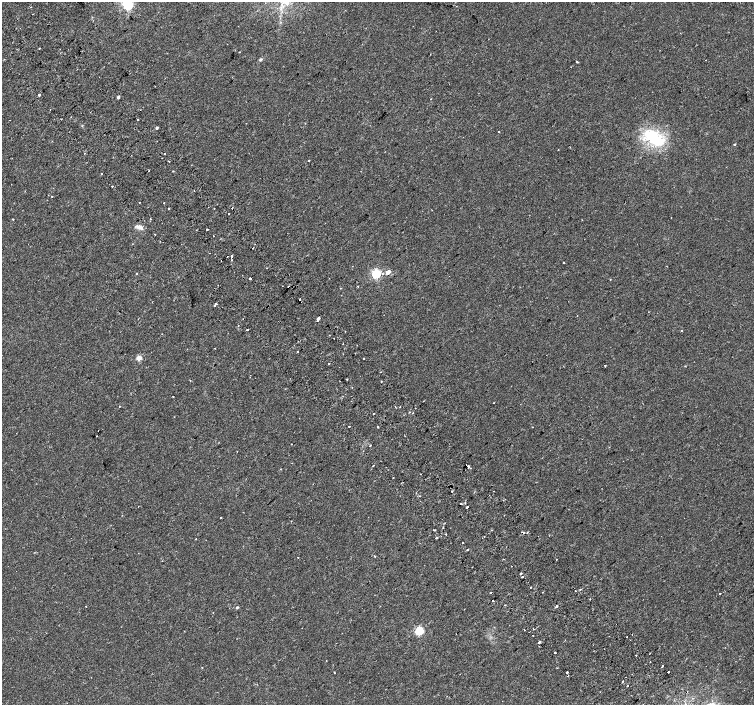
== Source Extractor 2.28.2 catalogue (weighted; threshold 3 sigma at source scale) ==
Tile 11 of 4 x 4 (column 3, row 3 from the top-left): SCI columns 3058-4561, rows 1658-3062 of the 6109 x 6061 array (HDU 1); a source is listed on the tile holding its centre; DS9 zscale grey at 2 x 2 block average (1 PNG px = mean of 2 x 2 image px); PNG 756 x 707 px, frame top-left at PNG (2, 2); no overlay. Shown black and unused: <1% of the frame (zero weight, under 2 of 3 exposures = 3% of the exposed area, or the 3 px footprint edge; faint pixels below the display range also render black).
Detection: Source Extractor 2.28.2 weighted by HDU 2 'WHT'; one run over the whole footprint, this tile lists its part. Background 0.0152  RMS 0.0034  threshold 0.0152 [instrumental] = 3 sigma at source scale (4.5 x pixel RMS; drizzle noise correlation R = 1.50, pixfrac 1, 0.0396/0.0396 arcsec/px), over >= 5 px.
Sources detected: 133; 1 inside a brighter object's white glare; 11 cosmic-ray / hot-pixel residue — not listed; the other 121 listed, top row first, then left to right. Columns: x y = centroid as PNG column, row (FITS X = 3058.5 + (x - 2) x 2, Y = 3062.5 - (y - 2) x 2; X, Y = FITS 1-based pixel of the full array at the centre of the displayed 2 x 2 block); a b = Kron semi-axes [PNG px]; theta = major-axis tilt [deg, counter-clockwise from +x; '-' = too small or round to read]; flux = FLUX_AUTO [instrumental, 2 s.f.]
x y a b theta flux
127 3 4 3 - 69
39 48 2 2 - 0.49
240 52 2 2 - 0.33
261 59 3 3 - 1.4
577 62 2 2 - 2.5
39 95 2 2 - 3.7
118 97 2 2 - 2.1
430 99 2 2 - 0.24
50 109 2 2 - 0.42
61 119 2 2 - 0.42
138 120 2 2 - 1.7
157 128 2 2 - 1.6
499 132 2 2 - 1.9
654 138 31 17 -37 36
734 144 2 2 - 1.2
165 153 2 2 - 1.1
169 161 2 2 - 1.8
308 161 2 2 - 0.42
149 170 2 2 - 0.37
102 174 2 2 - 1.9
112 186 2 2 - 0.98
52 196 2 2 - 0.37
139 203 2 2 - 1.3
163 203 2 2 - 0.36
168 208 2 2 - 1.7
214 208 2 2 - 0.38
229 213 2 2 - 4.7
13 219 2 2 - 0.69
151 219 2 2 - 1.1
139 227 10 5 -19 3.5
207 229 2 2 - 3.2
155 234 2 2 - 0.63
214 236 2 2 - 2
252 248 2 2 - 0.32
231 256 2 2 - 5
227 257 2 2 - 1.4
232 260 2 2 - 0.58
563 262 2 2 - 1.2
388 272 3 3 - 6.5
137 273 2 2 - 0.48
376 274 3 3 - 83
250 278 2 2 - 3.6
610 279 3 2 - 0.28
357 286 2 2 - 0.41
341 288 2 2 - 0.34
300 299 2 2 - 4
216 304 2 2 - 3.7
214 306 2 2 - 0.51
318 318 3 2 - 1.9
247 330 2 2 - 5
681 331 2 2 - 0.41
297 352 2 2 - 0.75
139 358 3 3 - 14
363 358 2 2 - 1.6
329 364 2 2 - 0.49
605 365 2 2 - 1.6
347 379 2 2 - 0.73
190 380 2 2 - 0.5
173 396 2 2 - 0.73
493 403 2 2 - 0.29
395 406 2 2 - 1.2
400 407 2 2 - 0.7
409 412 2 2 - 0.37
373 414 2 2 - 0.54
349 426 2 2 - 1.8
378 427 2 2 - 2
98 431 2 2 - 0.24
96 436 2 2 - 0.64
291 444 2 2 - 0.42
370 445 2 2 - 1.2
373 465 2 2 - 1
468 466 2 2 - 0.69
470 468 2 2 - 1.4
421 474 2 2 - 0.4
393 478 2 2 - 0.71
452 491 2 2 - 4.6
494 491 2 2 - 0.43
420 496 2 2 - 0.48
505 499 2 2 - 0.45
461 504 2 2 - 4.2
467 508 2 2 - 1.7
221 517 2 2 - 1.1
434 530 3 2 - 1.7
524 533 2 2 - 3.2
527 533 2 2 - 0.97
446 534 2 2 - 0.41
484 536 2 2 - 3
436 538 3 2 - 1
196 539 2 2 - 0.31
462 542 2 2 - 3.7
467 550 2 2 - 1.3
374 556 2 2 - 0.65
298 557 2 2 - 0.77
503 559 2 2 - 0.46
521 573 3 2 - 0.66
522 577 2 2 - 1.2
530 587 2 2 - 0.88
580 589 2 2 - 1
542 592 2 2 - 0.85
491 593 2 2 - 1.8
719 594 2 2 - 1.5
590 599 2 2 - 0.41
493 600 2 2 - 4.2
86 606 2 2 - 0.33
557 606 2 2 - 2
237 607 3 2 - 1
419 631 3 3 - 52
632 634 2 2 - 2.2
533 635 2 2 - 0.45
627 637 2 2 - 0.41
540 641 2 2 - 3.8
555 653 2 2 - 0.88
636 655 2 2 - 0.73
650 662 2 2 - 1.3
663 666 2 2 - 3.3
202 668 2 2 - 0.42
567 672 2 2 - 1.2
668 672 2 2 - 2
335 673 2 2 - 1.7
622 681 2 2 - 1.2
627 686 2 2 - 2
Overlapping masked pixels (flux is a lower limit): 1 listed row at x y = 524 533
Isophote crosses this tile's border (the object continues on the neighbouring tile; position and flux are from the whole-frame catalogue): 1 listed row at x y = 127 3
Diffuse or blended objects may show on this block-average render without a row.